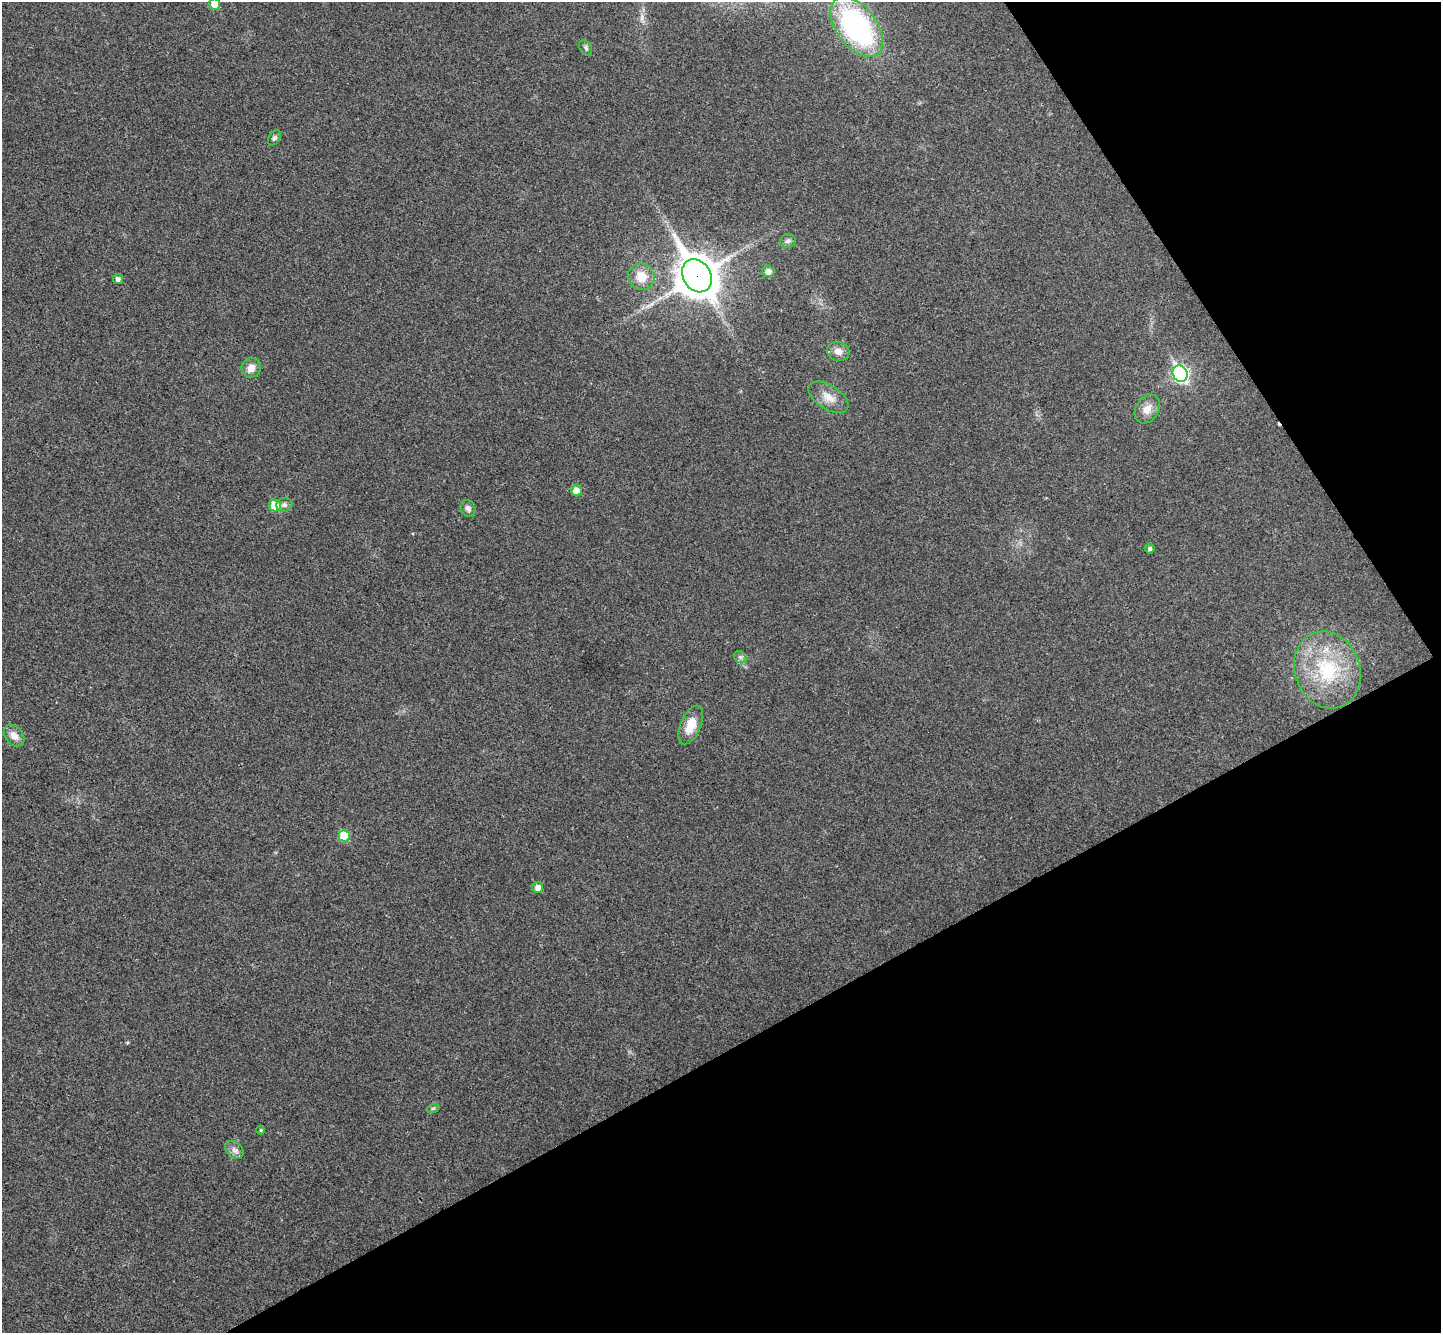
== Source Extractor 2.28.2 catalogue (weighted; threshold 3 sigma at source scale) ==
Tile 12 of 4 x 4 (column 4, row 3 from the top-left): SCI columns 4369-5807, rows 1520-2850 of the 5862 x 5834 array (HDU 1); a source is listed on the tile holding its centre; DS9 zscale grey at full resolution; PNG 1443 x 1335 px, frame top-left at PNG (2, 2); each listed source drawn as its Kron ellipse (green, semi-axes under 4 px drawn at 4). Shown black and unused: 29% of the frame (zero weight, under 3 of 4 exposures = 6% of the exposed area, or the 3 px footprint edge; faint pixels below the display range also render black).
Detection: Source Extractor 2.28.2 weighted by HDU 2 'WHT'; one run over the whole footprint, this tile lists its part. Background 0.0267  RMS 0.0059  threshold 0.0266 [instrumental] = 3 sigma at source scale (4.5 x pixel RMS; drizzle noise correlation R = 1.50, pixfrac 1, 0.05/0.05 arcsec/px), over >= 5 px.
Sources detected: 29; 1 cosmic-ray / hot-pixel residue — neither listed nor drawn; the other 28 listed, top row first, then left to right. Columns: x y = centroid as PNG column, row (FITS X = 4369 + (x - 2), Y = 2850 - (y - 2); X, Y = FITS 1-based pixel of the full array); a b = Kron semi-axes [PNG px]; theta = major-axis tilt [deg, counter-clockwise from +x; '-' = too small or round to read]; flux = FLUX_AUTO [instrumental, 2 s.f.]
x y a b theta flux
215 4 5 5 - 9.5
857 27 34 20 -53 110
586 48 8 5 -60 1.3
274 138 8 5 58 1.3
788 241 8 7 - 1.7
768 271 6 5 - 3.7
697 276 17 13 -59 1500
641 277 13 13 - 11
118 279 5 5 - 2.1
838 351 11 9 -12 4.2
251 368 10 9 - 5
1180 374 8 7 - 130
828 397 22 12 -32 7.6
1147 409 15 11 59 6
576 491 5 5 - 8.2
284 505 8 7 - 1.8
275 506 6 6 - 12
468 508 9 7 -61 2.3
1150 549 5 5 - 1.6
740 657 7 5 -45 1.4
1327 670 39 32 -70 46
691 725 20 10 67 11
14 736 12 8 -51 5
344 836 6 5 - 19
538 888 5 5 - 4
433 1108 6 4 19 0.81
261 1130 4 4 - 0.73
234 1150 10 7 -43 2.9
Overlapping masked pixels (flux is a lower limit): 1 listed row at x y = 697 276
Isophote crosses this tile's border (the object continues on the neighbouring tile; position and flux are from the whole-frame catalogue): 2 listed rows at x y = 215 4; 857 27